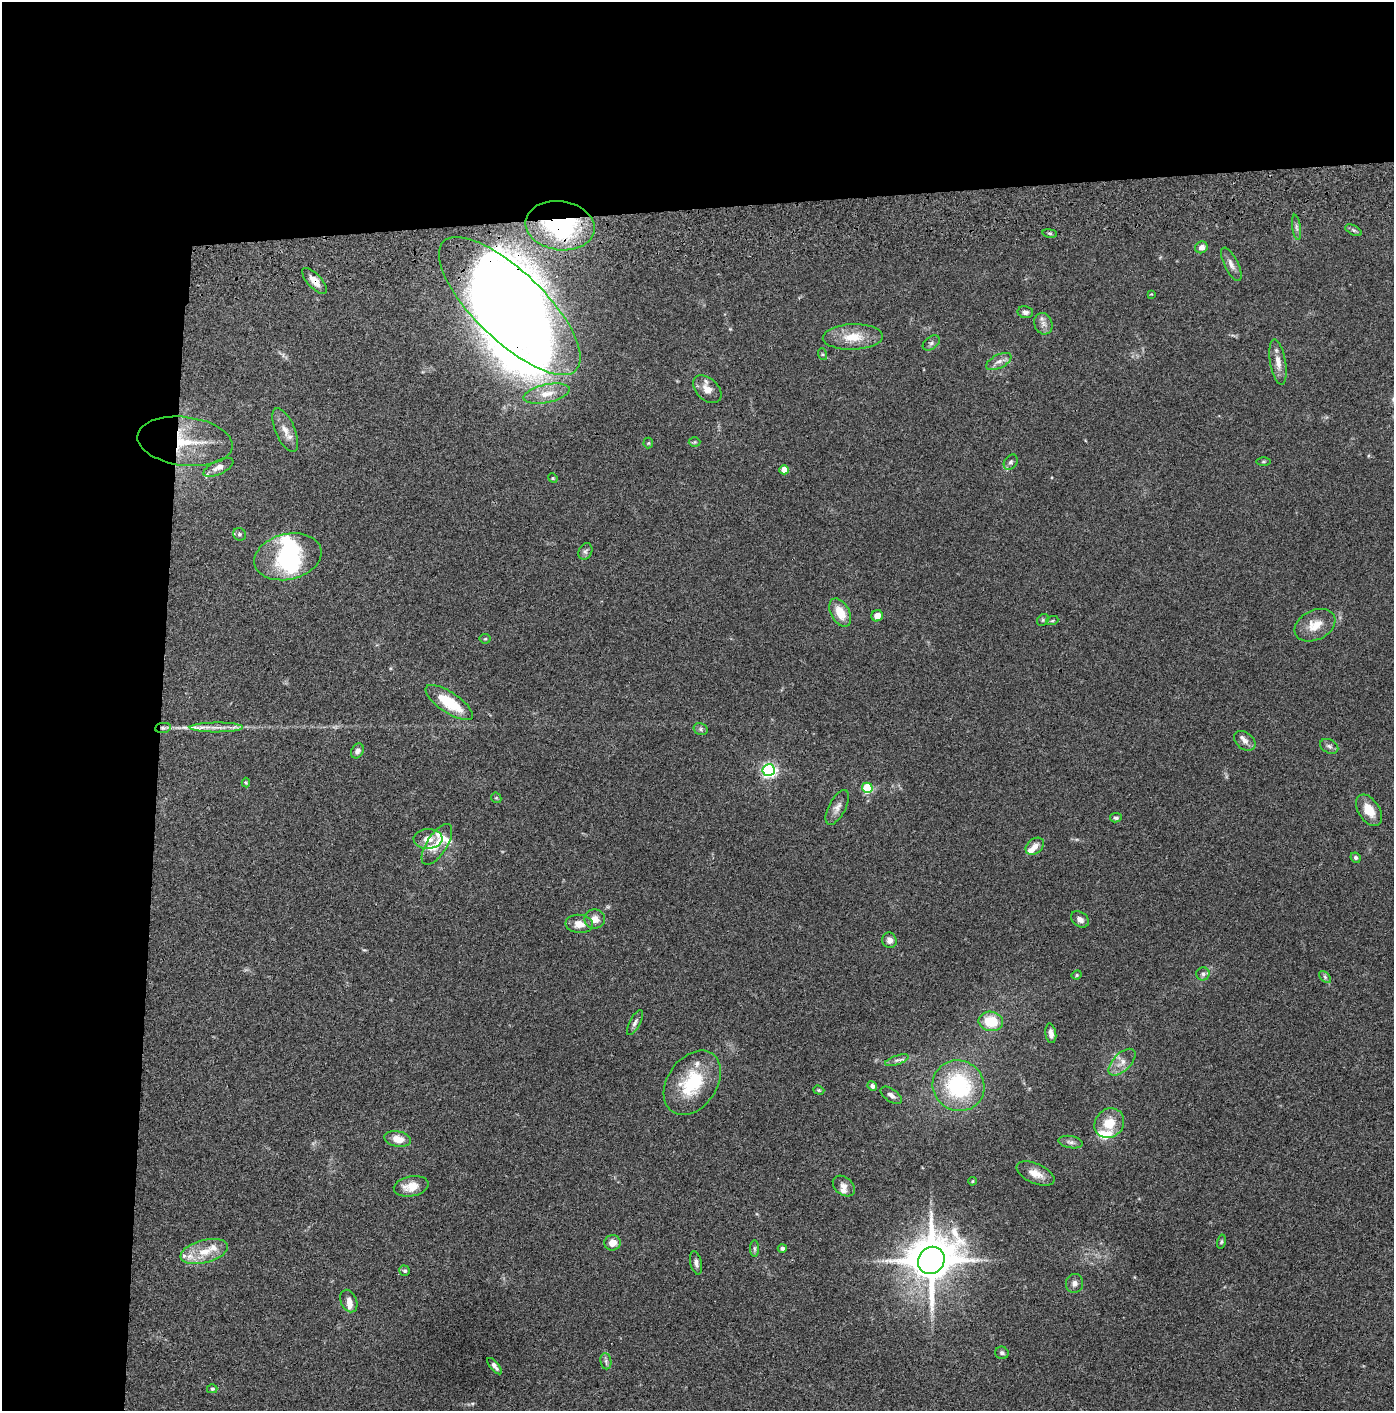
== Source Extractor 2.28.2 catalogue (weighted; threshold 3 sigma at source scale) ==
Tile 1 of 3 x 3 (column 1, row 1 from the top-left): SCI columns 51-1442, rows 2934-4342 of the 4276 x 4457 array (HDU 1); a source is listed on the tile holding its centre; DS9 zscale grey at full resolution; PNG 1396 x 1413 px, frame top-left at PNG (2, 2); each listed source drawn as its Kron ellipse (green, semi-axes under 4 px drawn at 4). Shown black and unused: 24% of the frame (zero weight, under 3 of 4 exposures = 6% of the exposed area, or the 3 px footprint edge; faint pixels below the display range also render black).
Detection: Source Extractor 2.28.2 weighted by HDU 2 'WHT'; one run over the whole footprint, this tile lists its part. Background 0.0841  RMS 0.0061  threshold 0.0273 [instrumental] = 3 sigma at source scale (4.5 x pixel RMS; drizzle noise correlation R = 1.50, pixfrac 1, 0.05/0.05 arcsec/px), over >= 5 px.
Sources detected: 109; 5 inside a brighter object's white glare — neither listed nor drawn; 12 inside a brighter listed object's ellipse — not listed separately; the other 92 listed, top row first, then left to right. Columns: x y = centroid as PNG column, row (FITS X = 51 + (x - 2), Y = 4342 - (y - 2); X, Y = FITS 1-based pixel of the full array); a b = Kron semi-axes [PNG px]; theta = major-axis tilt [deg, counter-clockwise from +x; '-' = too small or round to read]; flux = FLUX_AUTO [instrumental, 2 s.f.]
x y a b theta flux
560 226 35 24 -8 79
1296 227 13 4 -83 1.7
1353 230 9 5 -27 1.4
1050 233 7 3 -9 0.9
1201 247 6 6 - 3.4
1231 264 18 7 -64 3.7
314 281 16 7 -47 5.2
1151 294 4 4 - 0.47
510 306 92 35 -44 580
1025 312 8 6 -10 1.8
1043 324 11 9 -71 3.3
853 337 30 13 2 14
931 343 9 6 36 1.7
822 354 6 4 -71 0.78
999 362 14 6 26 3.4
1278 362 23 8 -80 5.9
707 389 17 11 -44 5.9
547 394 23 9 12 9.1
285 430 23 9 -67 6.4
185 441 48 24 -7 29
695 442 6 5 - 0.81
648 443 5 5 - 0.7
1011 462 8 6 57 1.7
1263 462 7 3 1 0.73
218 467 16 7 26 3.6
784 470 5 4 - 10
553 478 5 4 - 0.68
239 534 7 6 - 1.3
585 551 8 6 63 1.8
288 557 34 23 14 45
840 613 15 9 -62 11
877 616 6 5 - 5
1043 620 6 5 - 1
1052 621 6 4 19 0.79
1315 625 21 15 26 10
485 639 5 5 - 0.76
449 703 28 10 -34 23
216 727 26 5 0 5.6
163 728 8 5 6 1.4
701 729 7 6 - 1.4
1245 741 12 8 -38 3.4
1329 746 9 6 -27 2.1
357 751 8 5 61 2.3
769 770 6 6 - 160
246 783 5 4 - 0.62
867 788 5 5 - 40
496 798 6 4 -43 0.75
837 807 19 8 62 4.1
1369 810 17 10 -56 9.4
1116 818 6 4 10 1.1
428 839 14 10 2 5.6
437 844 23 10 57 8.3
1035 846 10 7 38 3.8
1355 858 5 4 - 1.2
595 919 10 9 - 4.9
1080 919 10 7 -36 3.1
579 924 14 9 -5 5.8
889 940 8 7 - 3
1203 974 6 6 - 1.6
1077 975 5 3 - 0.8
1325 977 7 4 -46 1.2
991 1021 12 10 -11 18
635 1023 14 5 62 2.2
1051 1033 10 5 -81 3
897 1060 12 4 19 2.1
1122 1062 17 8 45 5.4
692 1083 35 24 55 33
872 1086 5 4 - 2.2
958 1086 26 25 - 60
819 1090 6 4 -20 0.78
891 1095 12 6 -35 2.7
1109 1123 16 14 46 12
398 1139 13 7 -11 7.3
1071 1142 12 6 -10 2.4
1035 1174 20 10 -24 7
972 1181 4 3 - 0.68
411 1186 17 10 11 8.9
844 1186 12 8 -40 3.4
1221 1242 7 4 77 0.9
612 1243 8 7 - 5.3
754 1248 8 4 -90 1.2
782 1248 4 4 - 1.8
204 1251 24 11 15 12
931 1260 14 13 - 2700
696 1263 12 5 -77 2.2
405 1271 5 5 - 1
1074 1283 9 8 - 2.7
349 1301 12 8 -67 3.7
1002 1353 6 6 - 1.5
606 1361 8 5 -83 1.6
495 1366 10 4 -51 2.1
212 1389 5 4 - 1.1
Overlapping masked pixels (flux is a lower limit): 5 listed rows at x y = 560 226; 314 281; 510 306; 185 441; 163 728